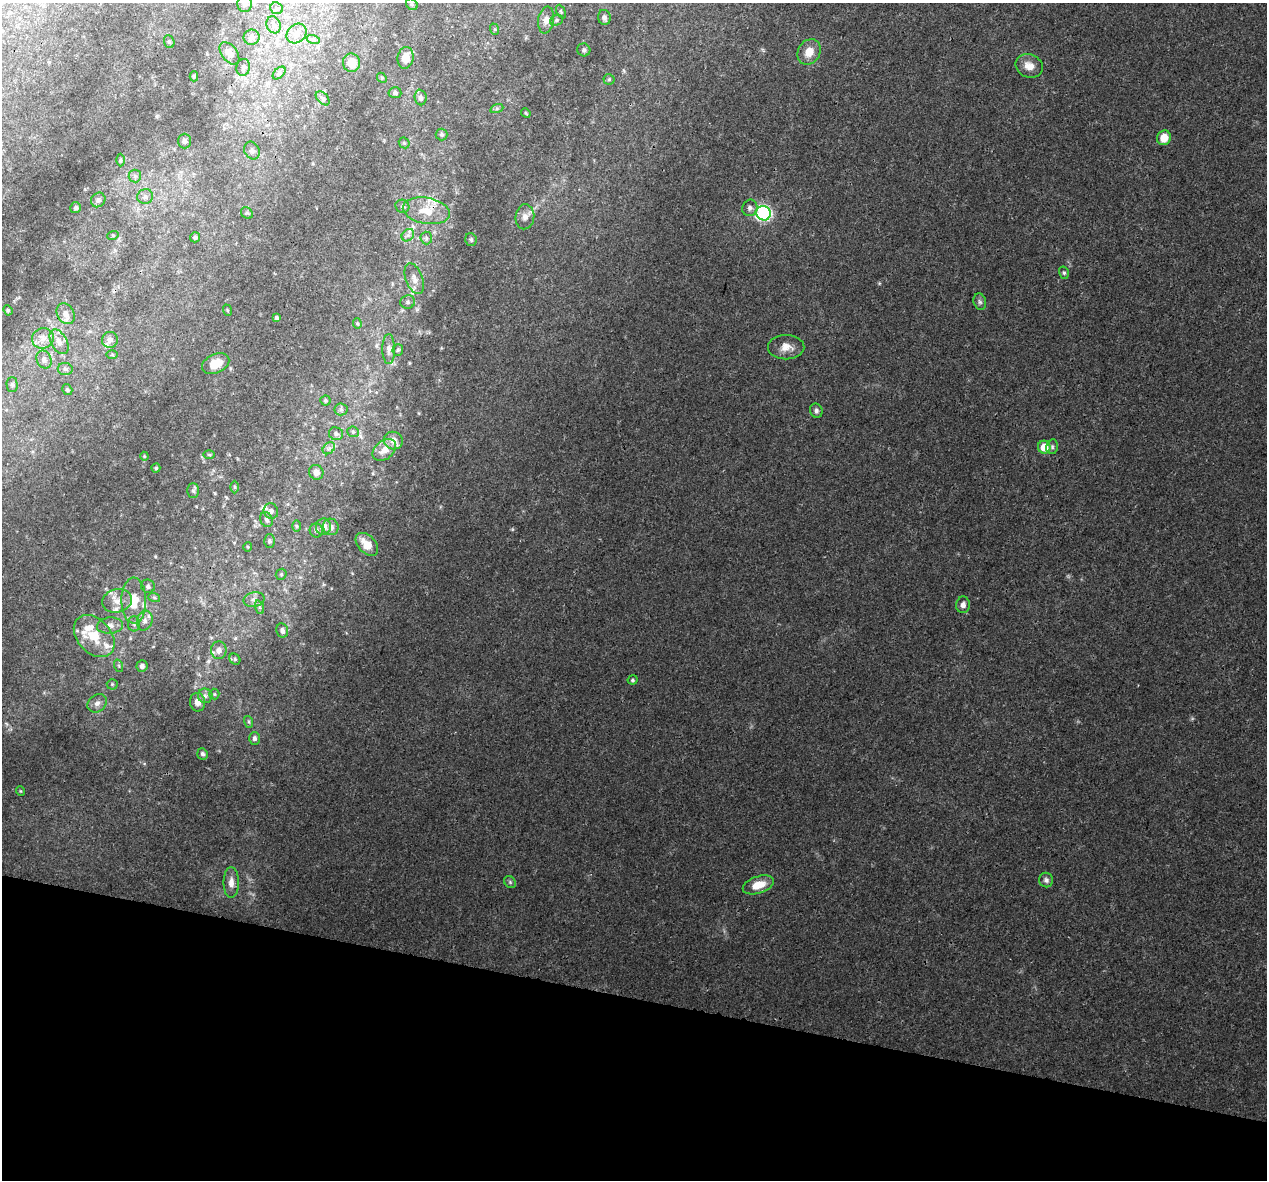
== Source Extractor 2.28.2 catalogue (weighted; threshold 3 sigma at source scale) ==
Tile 15 of 4 x 4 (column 3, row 4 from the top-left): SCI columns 2546-3810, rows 279-1456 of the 5100 x 5330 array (HDU 1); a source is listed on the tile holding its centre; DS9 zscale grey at full resolution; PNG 1269 x 1182 px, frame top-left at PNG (2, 3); each listed source drawn as its Kron ellipse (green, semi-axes under 4 px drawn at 4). Shown black and unused: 15% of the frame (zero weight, under 3 of 4 exposures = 5% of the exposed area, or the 3 px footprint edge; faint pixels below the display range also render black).
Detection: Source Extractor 2.28.2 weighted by HDU 2 'WHT'; one run over the whole footprint, this tile lists its part. Background 0.00805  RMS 0.0014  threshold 0.00609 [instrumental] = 3 sigma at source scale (4.5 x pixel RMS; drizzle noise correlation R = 1.50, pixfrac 1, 0.0396/0.0396 arcsec/px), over >= 5 px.
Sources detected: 136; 1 cosmic-ray / hot-pixel residue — neither listed nor drawn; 8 inside a brighter listed object's ellipse — not listed separately; the other 127 listed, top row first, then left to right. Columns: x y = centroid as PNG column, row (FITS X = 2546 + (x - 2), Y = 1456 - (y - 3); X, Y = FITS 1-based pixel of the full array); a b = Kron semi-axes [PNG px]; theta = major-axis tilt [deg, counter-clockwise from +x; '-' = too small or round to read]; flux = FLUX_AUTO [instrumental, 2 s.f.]
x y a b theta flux
245 4 8 7 - 0.56
412 4 6 5 - 0.22
277 8 6 5 - 0.31
561 12 7 4 -64 0.2
604 17 8 6 -77 0.41
546 20 13 8 81 0.94
556 20 7 5 22 0.24
274 25 9 7 -70 0.6
494 29 6 4 -70 0.17
296 33 11 9 44 1
252 37 8 7 - 0.56
313 39 7 4 -17 0.28
169 42 6 5 - 0.22
584 50 6 6 - 0.31
809 52 13 11 59 1.8
229 53 12 7 -53 0.85
405 58 11 8 83 1.7
351 63 9 8 - 1.5
1029 66 14 11 -23 1.4
243 67 8 6 81 0.45
279 73 8 4 44 0.32
194 76 5 4 - 0.19
382 78 5 4 - 0.16
609 79 5 5 - 0.2
395 93 6 5 - 0.37
323 98 8 5 -46 0.34
420 98 8 6 -86 0.44
497 108 7 4 19 0.26
526 113 5 4 - 0.16
442 134 6 6 - 0.26
1164 138 7 7 - 2
185 141 7 6 - 0.36
404 143 6 5 - 0.22
252 150 9 7 -65 0.51
120 160 6 4 89 0.18
135 176 6 6 - 0.33
145 197 8 7 - 0.49
98 200 8 7 - 0.39
402 206 7 6 - 0.34
76 208 5 5 - 0.29
750 208 8 7 - 0.48
426 211 24 13 -10 2.7
247 213 6 5 - 0.25
763 213 7 7 - 32
525 217 12 9 85 0.88
113 235 6 3 18 0.14
408 235 7 5 45 0.4
195 237 5 5 - 0.29
426 238 6 6 - 0.29
471 240 6 5 - 0.28
1064 273 6 5 - 0.23
414 279 16 8 -70 1.1
408 302 7 6 - 0.37
980 302 8 6 -73 0.37
8 310 5 4 - 0.22
227 310 6 3 -71 0.15
66 314 11 8 -60 0.82
277 318 4 4 - 0.28
357 323 5 4 - 0.17
43 338 11 10 - 1.1
110 340 8 8 - 0.57
59 342 13 8 -61 0.88
786 347 18 12 0 1.5
389 349 15 6 -89 0.78
398 350 6 5 - 0.23
112 355 5 3 - 0.16
44 359 9 7 -67 0.59
216 364 14 9 25 2.2
65 369 7 6 - 0.38
12 385 7 5 -89 0.29
67 389 6 4 -57 0.24
325 400 5 5 - 0.23
341 409 6 6 - 0.36
816 411 7 6 - 0.44
353 432 6 5 - 0.25
336 434 7 6 - 0.42
393 441 9 8 - 1.1
1044 447 6 6 - 2.8
1052 447 7 5 78 0.32
329 448 7 5 43 0.4
384 450 13 9 40 1.2
209 455 6 4 -1 0.17
144 456 4 4 - 0.15
156 468 4 4 - 0.18
316 472 7 7 - 0.85
235 487 6 4 -89 0.18
193 491 7 6 - 0.37
271 511 8 7 - 0.58
267 520 7 6 - 0.37
296 526 6 4 -89 0.19
323 527 8 7 - 1.1
331 527 8 7 - 0.62
316 531 7 6 - 0.33
270 541 7 5 -89 0.28
367 544 13 8 -45 2.2
248 547 5 3 - 0.14
281 574 6 5 - 0.19
148 586 7 6 - 0.43
154 597 6 4 -19 0.2
254 599 10 7 13 0.67
117 601 15 11 14 1.4
134 601 23 12 -89 3.2
963 605 8 7 - 0.63
259 607 7 4 -71 0.28
145 621 10 7 73 0.71
134 624 8 6 -89 0.38
110 625 13 8 5 0.94
282 630 7 6 - 0.55
94 636 24 16 -48 4.1
219 650 9 7 86 0.75
235 659 6 5 - 0.2
119 666 6 4 -72 0.22
142 666 5 5 - 0.49
633 680 5 4 - 0.23
112 684 5 5 - 0.19
214 694 5 5 - 0.19
205 696 7 7 - 0.49
198 702 9 7 -78 0.93
97 703 10 8 41 0.63
249 722 6 4 -72 0.22
254 738 6 5 - 0.43
202 754 6 5 - 0.39
20 791 5 3 - 0.11
1046 880 7 7 - 0.43
231 882 15 7 -90 1
510 882 6 5 - 0.22
758 885 16 8 18 2.2
Isophote crosses this tile's border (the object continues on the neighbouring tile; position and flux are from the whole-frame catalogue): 1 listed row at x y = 245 4
Unlisted compact peaks at least as high as the median listed source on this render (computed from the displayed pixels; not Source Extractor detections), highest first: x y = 419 413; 235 638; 155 556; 879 283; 324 584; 1192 719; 352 573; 418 309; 157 116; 512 530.